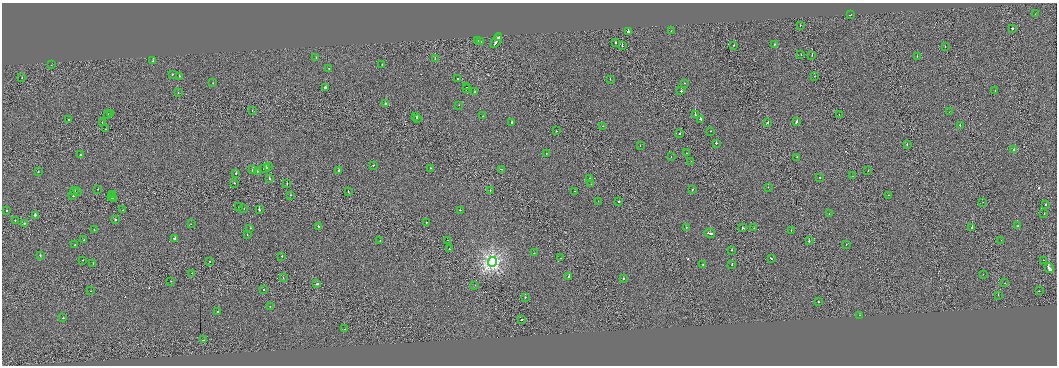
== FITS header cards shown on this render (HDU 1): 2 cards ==
NAXIS1  =                 2110
NAXIS2  =                  727

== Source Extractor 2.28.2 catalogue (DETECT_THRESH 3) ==
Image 2110 x 727 px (HDU 1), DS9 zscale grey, zoomed out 1/2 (1 PNG px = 2 x 2 image px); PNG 1059 x 368 px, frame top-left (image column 2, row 726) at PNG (2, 3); each listed source drawn as its Kron ellipse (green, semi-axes under 4 px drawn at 4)
Background 0.00301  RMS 0.17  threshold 0.499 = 3 sigma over >= 5 px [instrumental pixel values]
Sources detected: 190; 12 cannot appear on this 1/2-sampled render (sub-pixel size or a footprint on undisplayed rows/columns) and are neither listed nor drawn; the other 178 listed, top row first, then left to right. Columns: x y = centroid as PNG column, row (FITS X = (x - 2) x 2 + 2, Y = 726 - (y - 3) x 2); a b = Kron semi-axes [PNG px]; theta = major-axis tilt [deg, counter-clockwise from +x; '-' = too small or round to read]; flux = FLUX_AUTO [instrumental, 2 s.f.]
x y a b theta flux
1035 14 2 1 - 48
850 15 3 2 - 190
800 25 2 1 - 84
1012 28 2 1 - 180
671 31 2 2 - 94
628 32 2 2 - 260
499 37 3 2 - 520
477 41 2 2 - 96
497 41 8 2 59 750
480 42 2 2 - 110
616 43 2 2 - 100
775 44 2 2 - 160
734 45 2 2 - 90
622 46 2 2 - 130
945 46 2 1 - 32
801 54 2 1 - 57
812 55 2 1 - 38
917 56 2 2 - 37
316 57 2 1 - 38
435 58 2 2 - 66
153 61 2 2 - 190
382 64 2 2 - 30
51 65 2 1 - 34
329 68 2 1 - 47
172 74 2 2 - 110
179 76 2 2 - 62
815 76 2 1 - 62
22 78 2 1 - 140
457 79 2 2 - 29
610 79 2 1 - 60
213 83 2 1 - 48
685 83 2 1 - 30
466 87 2 1 - 44000
325 88 2 2 - 600
467 89 2 1 - 9000
995 90 2 2 - 83
681 91 2 2 - 170
474 92 2 2 - 84
178 93 2 1 - 28
385 103 2 2 - 410
459 105 2 2 - 140
252 110 2 1 - 51
949 112 2 2 - 57
110 113 2 1 - 330
108 114 2 2 - 440
839 114 2 1 - 91
695 115 2 1 - 450
416 116 2 2 - 100
483 116 2 2 - 38
417 119 2 2 - 190
700 119 3 2 - 440
68 120 2 2 - 97
796 121 3 2 - 240
102 122 2 1 - 51
512 122 2 2 - 120
767 123 2 1 - 140
960 125 2 2 - 110
602 126 2 2 - 61
105 129 2 1 - 68
556 131 2 1 - 74
711 131 2 2 - 68
680 133 2 2 - 89
716 143 2 2 - 710
907 145 2 2 - 120
640 146 2 1 - 630
1014 149 2 2 - 110
686 153 2 2 - 140
546 154 2 2 - 34
80 155 2 2 - 110
671 157 2 1 - 35
797 157 2 1 - 38
691 161 2 1 - 39
373 165 2 2 - 170
268 167 2 2 - 190
265 168 5 1 - 820
431 168 2 2 - 74
501 169 3 2 - 670
253 170 2 2 - 880
257 171 2 2 - 66
339 171 2 2 - 310
868 171 2 1 - 42
38 172 2 2 - 96
236 173 2 2 - 150
852 176 2 1 - 37
590 178 2 2 - 120
820 178 2 2 - 62
269 179 2 2 - 240
234 183 2 2 - 79
287 183 2 2 - 140
591 184 2 1 - 50
768 187 2 2 - 39
98 189 2 2 - 61
692 189 2 2 - 65
75 190 2 2 - 50
490 190 2 2 - 63
575 191 2 2 - 49
77 192 2 1 - 49
348 192 2 1 - 72
112 194 2 2 - 100
290 195 2 1 - 38
888 195 2 2 - 50
73 196 2 2 - 130
112 197 3 2 - 470
114 198 2 1 - 230
598 201 2 2 - 33
619 201 2 2 - 120
983 202 2 1 - 37
1045 205 2 2 - 81
239 207 2 2 - 49
244 208 2 1 - 36
259 209 2 2 - 320
122 210 2 1 - 55
460 210 2 2 - 57
7 211 2 2 - 94
829 214 2 2 - 49
1044 214 2 2 - 110
35 215 2 2 - 620
15 220 2 1 - 210
115 220 2 2 - 89
426 222 2 1 - 36
24 223 2 1 - 86
191 224 2 1 - 110
318 226 2 2 - 87
1017 226 2 2 - 190
686 227 2 2 - 57
972 227 2 2 - 360
250 228 2 1 - 140
743 228 2 2 - 170
754 228 2 1 - 69
94 229 2 2 - 63
791 230 2 2 - 47
710 233 5 2 - 530
247 234 2 2 - 69
174 239 3 2 - 220
84 240 2 2 - 240
447 240 2 1 - 53
1001 240 2 1 - 27
380 241 2 1 - 64
809 241 2 2 - 220
75 245 2 2 - 79
846 245 2 2 - 70
449 249 2 1 - 72
731 250 2 1 - 130
534 253 2 1 - 88
40 255 2 2 - 81
282 256 2 2 - 210
561 258 2 1 - 41
771 259 3 2 - 190
83 260 2 1 - 120
1043 260 2 1 - 580
210 261 2 1 - 160
492 262 5 4 - 9900
93 263 2 2 - 95
703 264 2 2 - 140
732 265 2 1 - 110
1049 268 5 2 - 4500
192 273 2 1 - 89
983 274 2 2 - 53
569 277 3 2 - 930
283 278 2 1 - 42
624 278 2 2 - 330
171 281 2 1 - 62
1005 283 2 1 - 65
317 284 3 2 - 160
475 285 2 1 - 9.7
263 289 2 1 - 98
90 291 2 1 - 46
1039 291 2 2 - 110
998 295 2 1 - 310
525 297 2 2 - 81
818 302 2 2 - 85
270 306 2 1 - 150
218 311 2 2 - 96
859 315 2 1 - 58
63 318 2 2 - 160
522 319 2 2 - 270
344 329 2 1 - 120
203 340 2 1 - 430
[12 sub-pixel or undisplayed-footprint detections neither listed nor drawn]